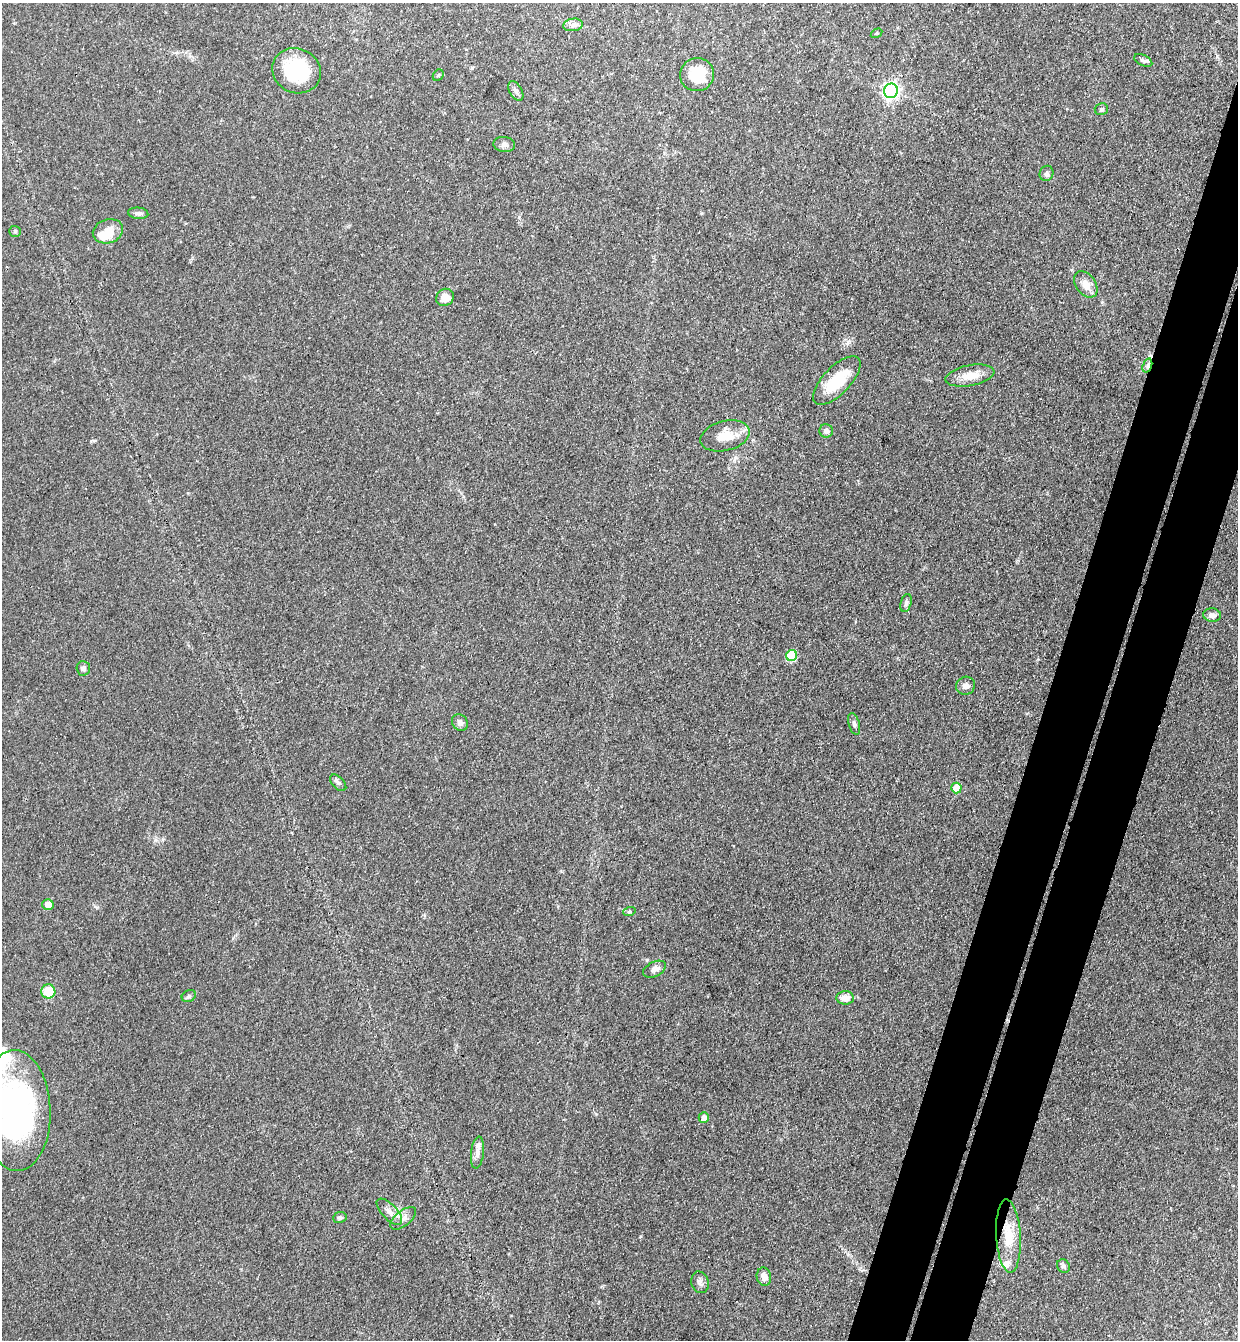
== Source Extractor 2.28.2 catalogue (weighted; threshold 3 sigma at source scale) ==
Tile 10 of 4 x 4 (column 2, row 3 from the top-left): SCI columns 1424-2659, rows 1361-2698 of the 5447 x 5397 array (HDU 1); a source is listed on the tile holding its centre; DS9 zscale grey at full resolution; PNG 1240 x 1342 px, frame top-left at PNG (2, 3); each listed source drawn as its Kron ellipse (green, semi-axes under 4 px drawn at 4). Shown black and unused: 7% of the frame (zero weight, under 3 of 4 exposures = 5% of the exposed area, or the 3 px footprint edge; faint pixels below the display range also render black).
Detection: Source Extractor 2.28.2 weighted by HDU 2 'WHT'; one run over the whole footprint, this tile lists its part. Background 0.0996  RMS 0.0071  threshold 0.0317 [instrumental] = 3 sigma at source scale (4.5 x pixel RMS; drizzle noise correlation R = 1.50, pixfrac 1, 0.05/0.05 arcsec/px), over >= 5 px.
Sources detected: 50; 1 inside a brighter object's white glare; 1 cosmic-ray / hot-pixel residue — neither listed nor drawn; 2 inside a brighter listed object's ellipse — not listed separately; the other 46 listed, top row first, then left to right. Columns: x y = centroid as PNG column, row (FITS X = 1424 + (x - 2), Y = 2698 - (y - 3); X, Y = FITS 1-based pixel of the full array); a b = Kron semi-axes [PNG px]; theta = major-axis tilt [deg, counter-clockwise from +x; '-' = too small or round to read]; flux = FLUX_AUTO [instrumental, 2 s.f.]
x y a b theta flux
573 25 10 6 9 2.9
877 33 6 4 32 0.93
1143 60 10 5 -27 1.9
297 71 25 22 -26 45
438 75 6 5 - 1.2
697 75 17 16 - 25
516 91 10 6 -60 2.4
891 91 7 7 - 230
1101 109 7 6 - 1.6
504 145 11 7 -9 2.7
1047 173 8 6 67 2.2
138 213 10 5 -6 2.2
15 231 6 5 - 1.1
108 231 15 12 19 10
1086 284 15 9 -54 6.9
445 297 9 8 - 7.4
1147 365 7 4 71 2.2
970 376 25 10 10 11
837 381 31 13 46 26
826 431 7 6 - 2.9
725 436 25 14 15 13
906 603 9 5 75 1.9
1212 615 9 6 -6 3.2
792 656 5 5 - 36
83 668 7 6 - 2
966 686 10 9 - 3.5
460 723 9 7 -50 3.2
854 724 11 5 -73 2
338 783 10 5 -46 2
956 788 5 5 - 22
48 904 5 5 - 6.1
629 912 6 4 18 0.98
654 969 12 7 27 3.5
48 991 7 7 - 20
189 996 7 5 28 1.5
845 998 9 6 -2 6.4
16 1111 60 34 -88 190
704 1118 5 5 - 4.6
477 1152 16 6 83 3.7
389 1212 16 7 -47 5.4
340 1217 7 5 8 1.5
403 1218 15 7 38 4.4
1008 1236 37 12 -87 20
1063 1266 7 6 - 2
764 1277 9 7 -81 5
700 1282 11 8 -74 3.1
Overlapping masked pixels (flux is a lower limit): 1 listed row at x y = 1147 365
Isophote crosses this tile's border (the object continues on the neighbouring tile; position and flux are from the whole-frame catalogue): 1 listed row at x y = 16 1111